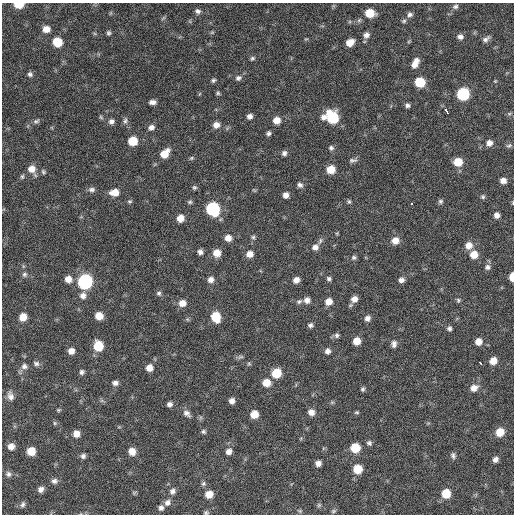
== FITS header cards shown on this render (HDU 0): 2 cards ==
NAXIS1  =                  512 / Axis length
NAXIS2  =                  512 / Axis length

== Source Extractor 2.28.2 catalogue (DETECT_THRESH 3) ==
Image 512 x 512 px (HDU 0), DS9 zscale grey, 1 PNG px = 1 image px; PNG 516 x 516 px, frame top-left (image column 1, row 512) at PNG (2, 3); no overlay
Background 205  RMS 15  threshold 43.9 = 3 sigma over >= 5 px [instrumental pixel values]
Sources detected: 159; all 159 listed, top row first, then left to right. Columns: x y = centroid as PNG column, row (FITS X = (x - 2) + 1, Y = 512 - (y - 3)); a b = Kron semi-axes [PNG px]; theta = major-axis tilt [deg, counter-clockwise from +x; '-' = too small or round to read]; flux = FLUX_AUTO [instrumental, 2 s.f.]
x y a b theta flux
19 5 7 5 -1 22000
455 6 8 6 6 2700
198 11 7 6 - 3100
370 13 7 6 - 22000
410 14 7 6 - 2900
404 21 6 5 - 1600
46 29 7 6 - 7700
212 32 6 4 0 1200
108 33 6 5 - 1900
366 35 7 6 - 4100
460 37 7 6 - 3900
486 39 11 6 34 3400
57 42 8 7 - 21000
350 43 7 6 - 10000
252 58 7 5 35 1900
416 61 8 6 -1 4600
414 64 8 7 - 5500
30 74 6 5 - 2400
238 78 8 7 - 3200
213 80 5 4 - 1800
495 81 4 4 - 860
420 82 7 7 - 30000
218 93 5 5 - 1500
463 94 7 7 - 89000
152 102 7 5 0 4000
407 105 6 5 - 2600
446 111 5 3 - 15000
509 114 6 4 19 1300
250 116 5 5 - 4100
101 117 6 5 - 1400
323 117 8 7 - 4400
332 117 9 8 - 55000
276 120 7 7 - 9100
36 121 9 5 24 2400
111 121 7 6 - 3500
125 121 9 5 81 2600
216 125 7 7 - 6100
151 127 8 6 21 3900
268 133 5 5 - 2300
133 141 7 7 - 23000
489 143 7 7 - 5400
509 145 8 5 25 1900
331 148 7 6 - 2400
284 153 6 6 - 3000
165 154 10 7 48 15000
191 158 7 5 23 1500
353 160 10 5 8 2700
458 162 7 7 - 16000
31 169 9 9 - 8400
331 169 7 7 - 16000
43 172 6 4 -51 1600
22 177 7 5 75 1600
503 181 6 5 - 5900
300 185 7 6 - 3200
194 187 6 5 - 1800
92 190 9 6 0 3100
254 190 6 3 -36 960
115 192 9 7 7 11000
286 195 6 6 - 5200
483 197 6 5 - 1700
130 201 6 4 -1 1400
440 201 6 6 - 2000
190 202 6 5 - 1700
349 202 6 5 - 1600
411 204 3 3 - 3600
213 209 8 8 - 110000
497 215 6 6 - 4600
180 218 7 6 - 9400
253 237 5 5 - 1800
228 238 7 7 - 7400
395 241 8 7 - 8900
469 245 9 8 - 8000
315 247 9 8 - 5200
200 252 5 5 - 3400
217 253 8 7 - 11000
250 254 7 6 - 7100
474 254 8 7 - 12000
354 257 6 6 - 2100
487 267 8 7 - 3400
24 274 7 7 - 2500
512 277 6 4 88 12000
68 279 7 7 - 7700
329 279 6 5 - 2100
211 280 7 7 - 4700
296 280 6 5 - 6100
401 280 7 6 - 4100
85 282 8 8 - 190000
159 293 7 6 - 2200
83 296 8 7 - 5300
354 299 7 7 - 6300
307 300 7 7 - 5000
458 300 6 5 - 1700
299 301 8 5 29 2300
329 301 7 6 - 8500
182 303 8 7 - 8100
99 316 7 6 - 13000
23 317 7 6 - 11000
216 317 9 7 -69 25000
367 318 7 6 - 4200
310 325 6 5 - 2500
449 328 6 5 - 2500
337 335 7 6 - 2500
357 341 6 6 - 12000
478 342 7 6 - 7300
394 344 9 7 -90 3800
98 346 8 7 - 27000
71 351 6 6 - 6300
327 351 7 7 - 4000
240 357 9 5 13 2100
493 361 7 6 - 10000
36 363 8 6 -23 2900
480 363 4 3 - 5100
249 364 6 4 -19 1200
24 366 8 8 - 4100
149 368 7 7 - 7500
81 372 6 5 - 2600
276 373 8 7 - 24000
115 383 7 6 - 3600
266 383 8 7 - 12000
474 388 9 7 31 7100
363 389 5 5 - 1800
10 396 12 7 -76 5200
232 401 6 5 - 4700
170 404 6 6 - 3400
58 410 5 4 - 1200
311 412 7 7 - 6000
357 412 6 4 -1 1300
187 413 11 7 -41 4200
254 414 6 6 - 12000
55 423 5 5 - 1500
203 432 7 5 -43 1900
500 432 8 7 - 15000
76 434 7 6 - 7200
369 443 7 6 - 2300
11 446 7 6 - 6000
355 448 7 7 - 25000
31 451 7 7 - 16000
132 451 7 7 - 8800
229 451 7 7 - 5000
453 455 8 5 -77 2500
83 456 6 6 - 2800
495 459 6 5 - 3800
318 463 5 5 - 4600
357 469 7 7 - 21000
8 474 8 7 - 3200
54 481 8 7 - 3800
203 483 6 6 - 2000
41 489 7 6 - 4400
172 491 7 6 - 3600
134 493 7 4 56 1200
209 494 8 7 - 9900
446 494 7 7 - 22000
167 502 8 7 - 4200
22 504 8 6 67 2800
319 505 6 5 - 1600
161 508 7 6 - 3100
300 511 6 4 -45 1300
333 511 7 4 27 1600
206 513 6 5 - 1600
At the frame edge (FLAGS 8, measured only in part): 4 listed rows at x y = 19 5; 497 215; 512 277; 206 513